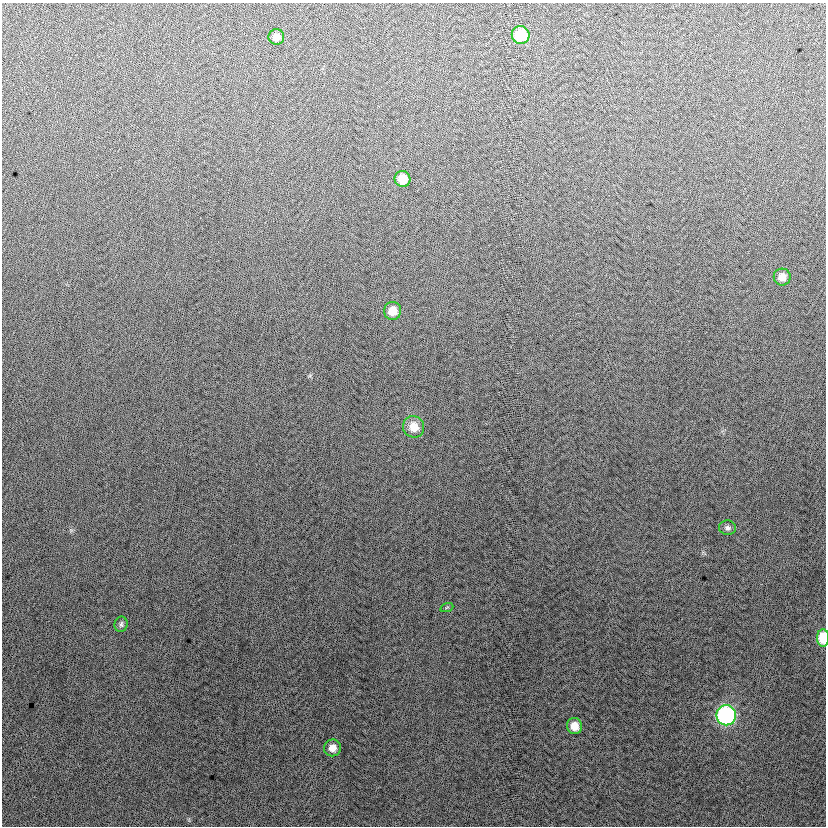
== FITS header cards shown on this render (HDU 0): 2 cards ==
NAXIS1  =                  824
NAXIS2  =                  824

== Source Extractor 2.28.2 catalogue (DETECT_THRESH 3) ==
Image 824 x 824 px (HDU 0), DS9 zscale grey, 1 PNG px = 1 image px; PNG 828 x 828 px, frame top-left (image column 1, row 824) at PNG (2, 3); each listed source drawn as its Kron ellipse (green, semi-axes under 4 px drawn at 4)
Background 9.2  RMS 13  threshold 40.1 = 3 sigma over >= 5 px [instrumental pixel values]
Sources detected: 13; all 13 listed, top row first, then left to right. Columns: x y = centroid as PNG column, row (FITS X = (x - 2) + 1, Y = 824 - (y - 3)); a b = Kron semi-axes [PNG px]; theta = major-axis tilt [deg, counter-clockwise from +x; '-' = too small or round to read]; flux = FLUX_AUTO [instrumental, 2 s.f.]
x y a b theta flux
521 35 9 9 - 38000
276 37 8 8 - 7700
403 179 8 8 - 16000
782 277 8 8 - 8200
393 311 9 8 - 12000
414 427 11 10 - 13000
727 528 8 7 - 3300
447 607 7 4 20 1100
121 624 7 6 - 2300
823 638 9 6 90 24000
726 715 10 10 - 170000
575 726 8 7 - 12000
332 748 8 8 - 7700
At the frame edge (FLAGS 8, measured only in part): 1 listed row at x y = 823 638